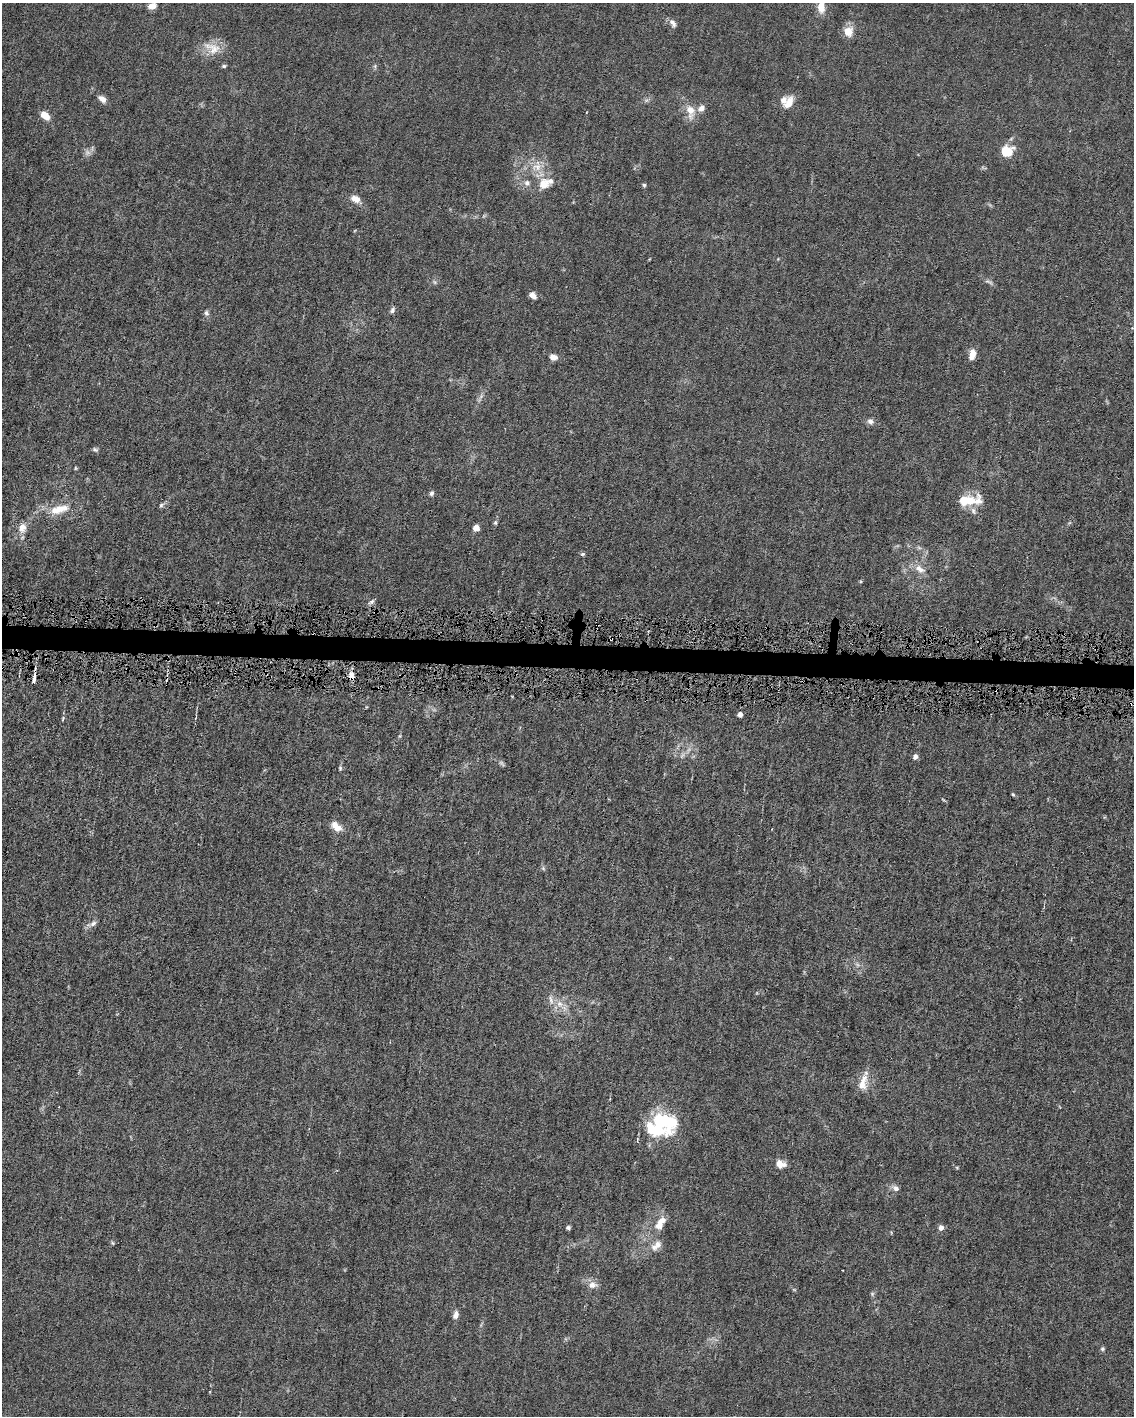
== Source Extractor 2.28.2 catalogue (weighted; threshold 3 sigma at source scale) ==
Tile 7 of 4 x 3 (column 3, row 2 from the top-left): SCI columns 2268-3399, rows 1521-2934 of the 4532 x 4563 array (HDU 1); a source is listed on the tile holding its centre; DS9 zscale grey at full resolution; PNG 1136 x 1418 px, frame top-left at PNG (2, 3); no overlay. Shown black and unused: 2% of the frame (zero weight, under 4 of 8 exposures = <1% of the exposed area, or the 3 px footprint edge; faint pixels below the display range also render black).
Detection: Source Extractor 2.28.2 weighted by HDU 2 'WHT'; one run over the whole footprint, this tile lists its part. Background 0.0155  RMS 0.0022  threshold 0.00912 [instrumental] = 3 sigma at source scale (4.09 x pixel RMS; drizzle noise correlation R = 1.36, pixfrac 0.8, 0.05/0.05 arcsec/px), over >= 5 px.
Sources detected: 81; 5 too faint to see at this stretch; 1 inside a brighter object's white glare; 1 cosmic-ray / hot-pixel residue — not listed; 9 inside a brighter listed object's ellipse — not listed separately; the other 65 listed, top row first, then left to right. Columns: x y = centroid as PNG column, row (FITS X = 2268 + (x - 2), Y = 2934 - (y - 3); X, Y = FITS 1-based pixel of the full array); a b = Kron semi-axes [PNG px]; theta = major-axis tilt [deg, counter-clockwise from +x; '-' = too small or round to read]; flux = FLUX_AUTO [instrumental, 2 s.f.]
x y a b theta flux
152 6 8 6 17 1.6
821 7 16 9 89 2.7
673 23 12 6 -61 0.94
848 31 13 12 - 2.5
212 48 27 16 -22 3.7
224 66 6 4 15 0.34
102 99 10 6 -39 1.3
646 100 7 4 -17 0.39
789 103 16 9 64 2.3
701 108 10 8 49 1.3
690 111 21 10 -81 2.8
45 115 12 8 -44 2
1007 151 13 11 27 4.1
537 167 17 12 15 3.1
545 183 21 13 24 3.9
644 185 5 5 - 0.32
355 199 10 7 -25 1.8
434 282 7 5 -60 0.38
989 282 13 5 -29 0.65
533 295 9 6 -49 1.2
392 310 8 6 59 0.59
206 313 7 6 - 0.56
972 354 11 6 79 2.3
553 357 9 7 -19 1.3
870 421 9 7 -29 0.91
95 449 7 5 -16 0.41
431 493 6 5 - 0.51
970 502 18 13 59 3.4
161 505 8 5 54 0.47
56 510 24 13 12 4.4
495 523 6 5 - 0.38
22 528 14 11 80 2.2
476 528 6 6 - 1.5
582 554 7 5 3 0.36
920 569 16 9 -30 2.1
371 602 9 5 30 0.61
351 675 11 7 -83 1.3
34 678 13 4 85 1.1
740 715 4 4 - 1
63 719 6 4 72 0.3
400 736 6 4 89 0.25
682 755 11 4 63 0.67
915 757 6 5 - 0.85
340 768 7 4 -89 0.33
1013 794 5 4 - 0.25
944 800 5 3 - 0.22
338 828 14 9 -15 2
543 868 6 4 -46 0.36
93 923 10 7 39 0.89
560 1004 11 9 -8 1.8
863 1083 22 10 78 2.7
664 1121 28 19 -22 13
780 1164 12 9 -13 1.8
957 1167 6 4 -1 0.22
895 1188 12 7 -30 0.9
660 1223 21 10 58 2.9
568 1228 5 4 - 0.42
941 1228 6 6 - 0.92
113 1243 6 4 -87 0.26
654 1247 11 9 -56 1.3
842 1270 2 2 - 0.15
592 1285 12 9 8 1.5
872 1294 6 5 - 0.35
456 1315 10 7 75 0.96
1102 1349 6 6 - 0.36
Overlapping masked pixels (flux is a lower limit): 2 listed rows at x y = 351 675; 34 678
Isophote crosses this tile's border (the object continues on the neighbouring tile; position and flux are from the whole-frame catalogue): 1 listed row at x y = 821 7